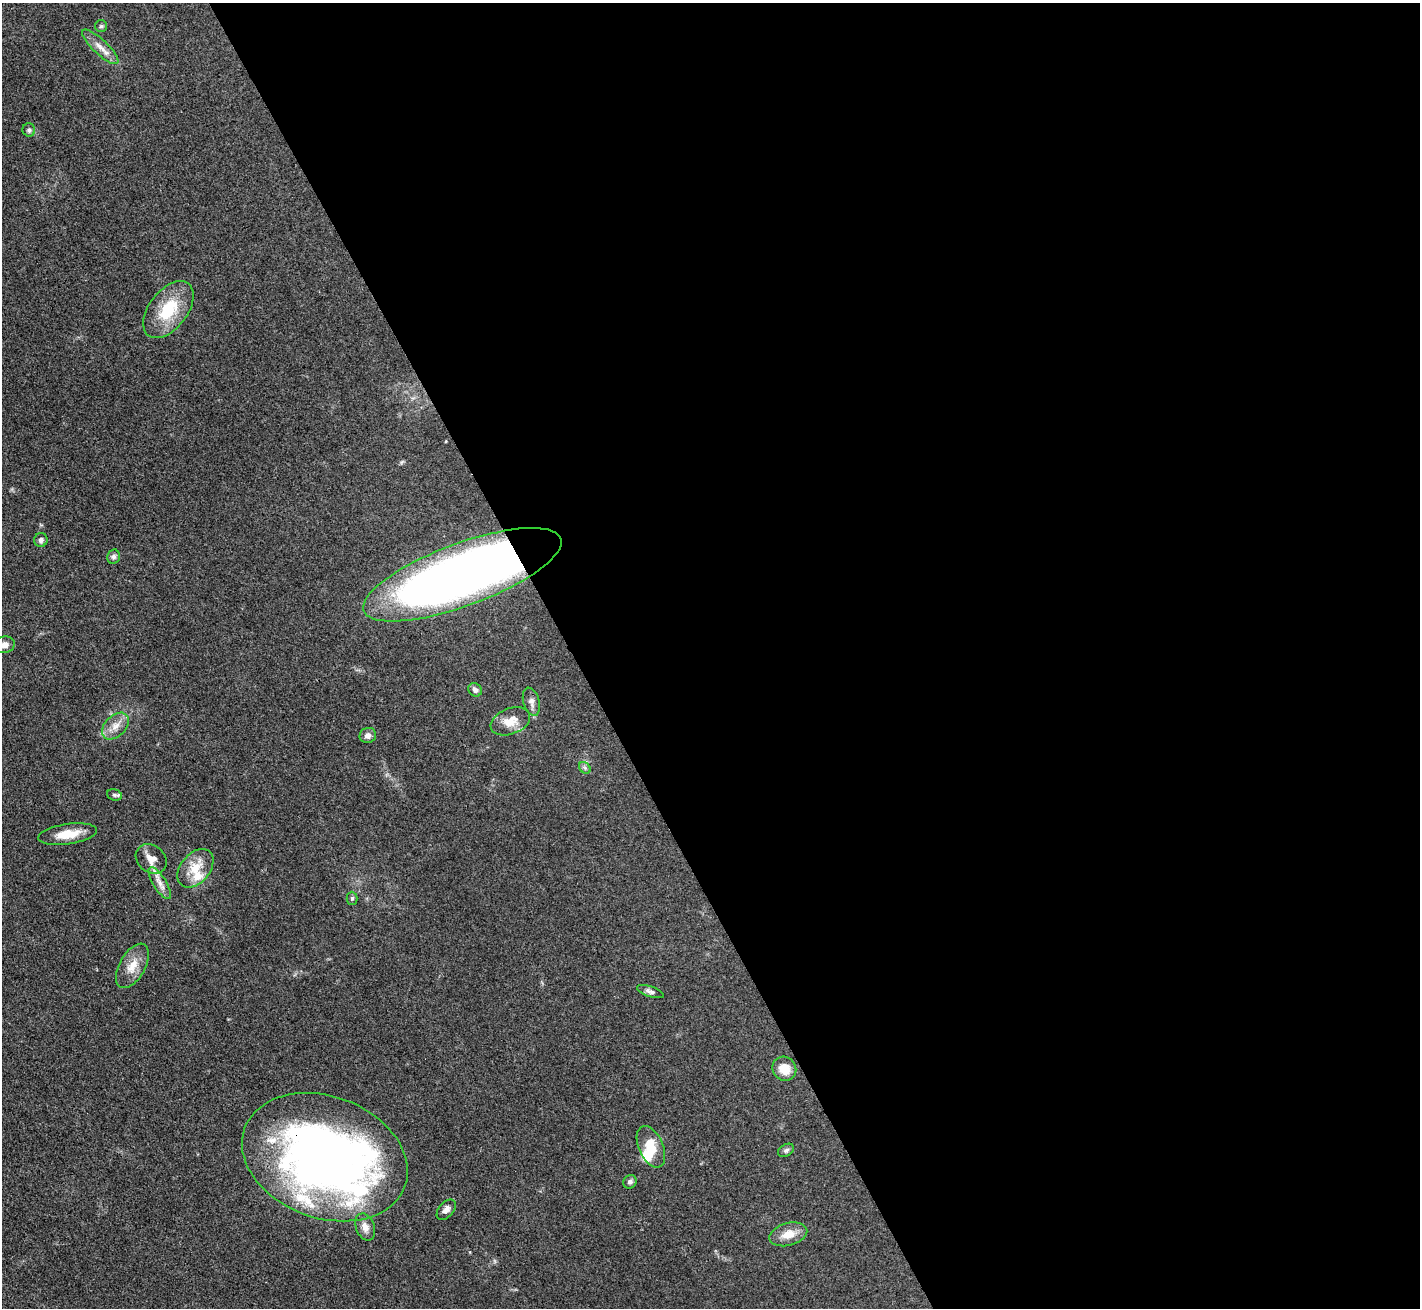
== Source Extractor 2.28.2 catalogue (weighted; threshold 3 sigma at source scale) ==
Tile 8 of 4 x 4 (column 4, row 2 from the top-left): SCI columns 4255-5672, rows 2762-4067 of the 5672 x 5659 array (HDU 1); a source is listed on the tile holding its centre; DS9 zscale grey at full resolution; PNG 1422 x 1310 px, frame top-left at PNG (2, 3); each listed source drawn as its Kron ellipse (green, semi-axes under 4 px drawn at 4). Shown black and unused: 60% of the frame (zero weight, under 3 of 4 exposures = <1% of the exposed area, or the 3 px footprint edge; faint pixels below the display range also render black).
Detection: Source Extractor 2.28.2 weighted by HDU 2 'WHT'; one run over the whole footprint, this tile lists its part. Background 0.0921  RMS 0.0064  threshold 0.0286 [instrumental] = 3 sigma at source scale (4.5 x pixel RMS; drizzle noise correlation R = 1.50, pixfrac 1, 0.05/0.05 arcsec/px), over >= 5 px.
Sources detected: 35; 3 inside a brighter object's white glare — neither listed nor drawn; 2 inside a brighter listed object's ellipse — not listed separately; the other 30 listed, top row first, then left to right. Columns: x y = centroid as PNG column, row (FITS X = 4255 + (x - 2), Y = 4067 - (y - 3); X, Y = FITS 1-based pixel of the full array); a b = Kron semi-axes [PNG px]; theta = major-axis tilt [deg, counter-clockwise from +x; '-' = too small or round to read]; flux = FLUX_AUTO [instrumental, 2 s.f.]
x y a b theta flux
101 26 6 6 - 1.2
100 47 24 7 -43 6.4
29 130 6 6 - 1.6
168 309 33 19 52 27
41 540 7 6 - 2
114 557 7 6 - 2
462 575 105 31 20 560
4 645 10 8 10 3.9
475 690 7 6 - 2.2
531 702 14 8 -75 3.4
510 721 21 13 21 9.8
115 726 16 10 44 6.5
368 735 8 7 - 3
585 768 6 5 - 1.5
114 795 8 5 -17 1.6
68 834 29 10 8 12
151 859 17 13 -37 6.8
195 868 22 14 50 13
160 883 18 6 -58 5.2
352 898 6 5 - 1.2
132 966 24 13 61 10
650 992 14 5 -18 2.3
784 1069 12 11 - 9.4
651 1147 22 12 -66 13
786 1150 8 6 29 1.6
325 1157 85 61 -20 470
630 1182 7 6 - 1.8
446 1210 12 7 50 3.1
365 1227 14 9 -68 4.9
788 1234 19 11 15 9
Overlapping masked pixels (flux is a lower limit): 2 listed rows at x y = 462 575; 325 1157
Isophote crosses this tile's border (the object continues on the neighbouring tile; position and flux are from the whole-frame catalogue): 1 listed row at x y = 4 645